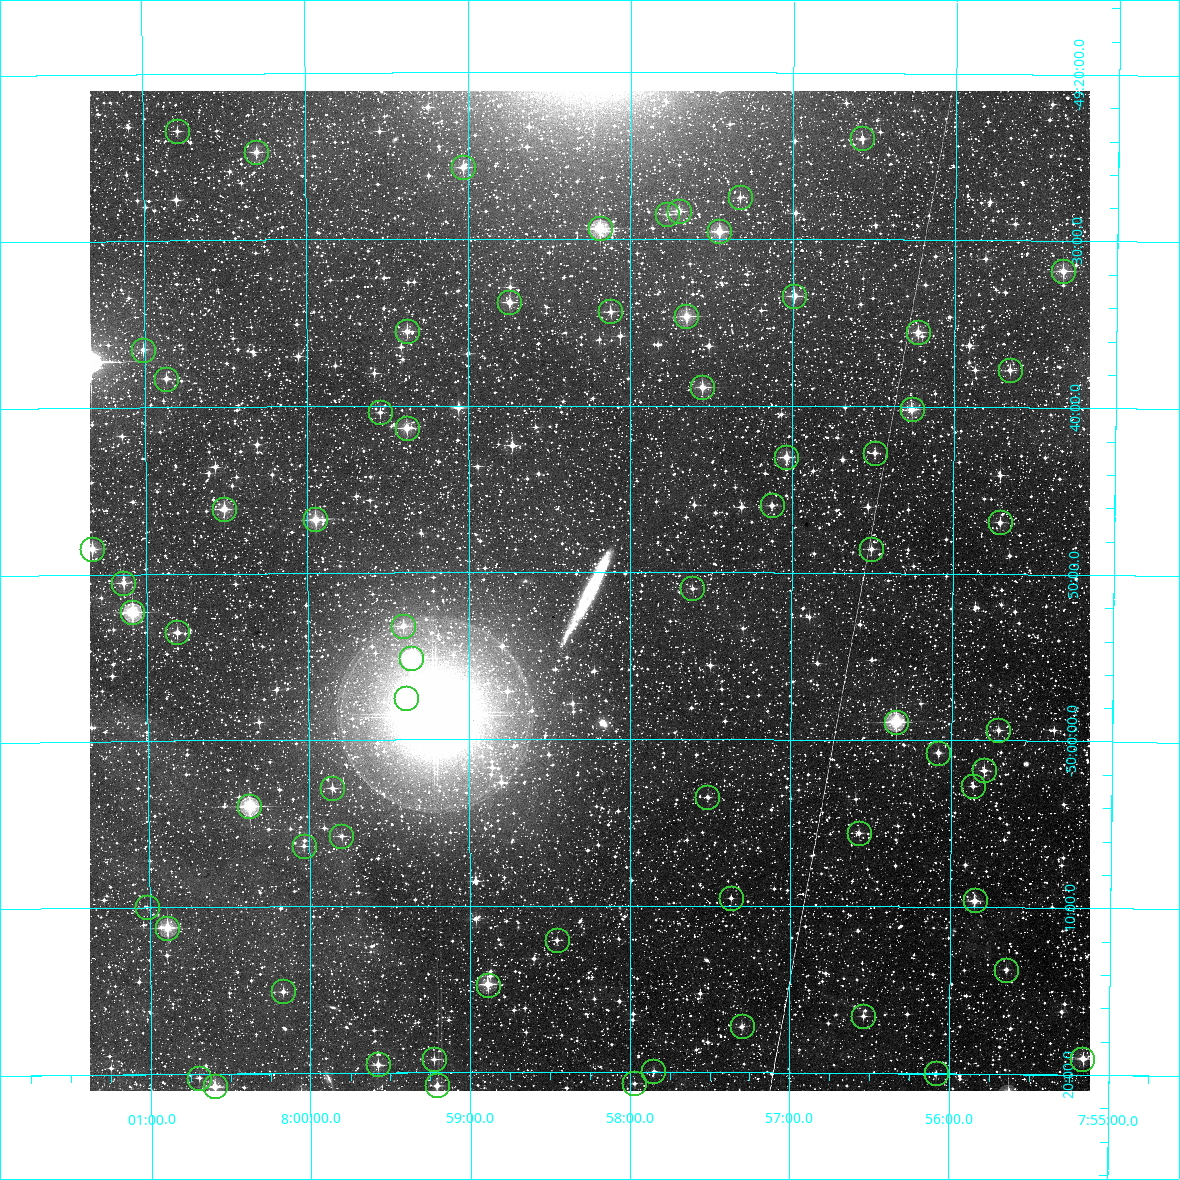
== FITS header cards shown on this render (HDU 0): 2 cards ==
NAXIS1  =                 1000 / Width of image
NAXIS2  =                 1000 / Height of image

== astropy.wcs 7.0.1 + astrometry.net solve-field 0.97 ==
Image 1000 x 1000 px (HDU 0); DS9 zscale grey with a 90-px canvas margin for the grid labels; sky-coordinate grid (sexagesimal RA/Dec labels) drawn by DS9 from the SOLVED WCS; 68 Tycho-2 reference stars matched to detected sources circled (green)
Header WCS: RA---TAN/DEC--TAN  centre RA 07:58:15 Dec -49:51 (119.56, -49.85 deg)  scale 3.6 arcsec/px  FOV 60.0' x 60.0'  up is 0 deg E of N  parity normal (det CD < 0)
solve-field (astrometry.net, Tycho-2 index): VERIFIED the header's WCS against the Tycho-2 star catalogue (verified at 2 index scales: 29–68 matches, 0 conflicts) and refined it, rather than solving blind
Solved WCS: RA---TAN-SIP/DEC--TAN-SIP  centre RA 07:58:15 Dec -49:51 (119.56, -49.85 deg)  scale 3.6 arcsec/px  FOV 60.0' x 60.0'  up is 0 deg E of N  parity normal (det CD < 0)
The solver's refit moves the header's centre by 1.2 arcsec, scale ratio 1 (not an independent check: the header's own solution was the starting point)
Tycho-2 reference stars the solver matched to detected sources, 68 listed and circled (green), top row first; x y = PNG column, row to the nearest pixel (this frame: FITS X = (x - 90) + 1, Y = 1000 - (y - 91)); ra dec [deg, ICRS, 3 dp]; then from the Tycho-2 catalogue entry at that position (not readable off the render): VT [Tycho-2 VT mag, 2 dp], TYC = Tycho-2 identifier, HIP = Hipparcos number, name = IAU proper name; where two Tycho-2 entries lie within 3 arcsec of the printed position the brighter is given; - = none
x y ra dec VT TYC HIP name
177 131 120.197 -49.390 11.31 8143-2800-1 - -
862 138 119.144 -49.399 10.75 8143-2116-1 - -
256 152 120.075 -49.412 10.18 8143-2258-1 - -
463 167 119.757 -49.428 10.75 8143-2821-1 - -
740 197 119.331 -49.458 11.40 8143-2538-1 - -
679 211 119.426 -49.472 10.85 8143-2444-1 - -
667 214 119.443 -49.475 10.82 8143-3081-1 - -
600 228 119.547 -49.490 9.19 8143-2691-1 - -
719 231 119.363 -49.492 9.90 8143-2642-1 - -
1063 271 118.833 -49.530 10.21 8143-2779-1 - -
794 296 119.248 -49.557 9.91 8143-1854-1 - -
509 302 119.686 -49.563 10.81 8143-2438-1 - -
610 311 119.531 -49.573 10.60 8143-2539-1 - -
686 316 119.414 -49.577 10.06 8143-3147-1 - -
407 331 119.845 -49.592 10.61 8143-3089-1 - -
918 332 119.057 -49.592 10.33 8143-2606-1 - -
143 350 120.252 -49.609 11.02 8143-3156-1 - -
1010 370 118.914 -49.629 11.02 8143-2738-1 - -
166 379 120.217 -49.638 10.81 8143-2352-1 - -
702 387 119.389 -49.648 9.66 8143-2670-1 - -
912 409 119.065 -49.669 9.76 8143-2941-1 - -
380 412 119.887 -49.673 11.08 8143-2480-1 - -
407 428 119.846 -49.689 10.16 8143-2577-1 - -
875 453 119.122 -49.713 10.80 8143-2810-1 - -
786 457 119.259 -49.718 9.58 8143-2682-1 - -
772 505 119.281 -49.766 11.08 8143-2907-1 - -
224 509 120.129 -49.769 9.49 8143-2926-1 - -
315 519 119.987 -49.780 9.87 8143-3016-1 - -
1000 522 118.928 -49.782 10.77 8143-2996-1 - -
92 549 120.334 -49.807 9.46 8143-3118-1 - -
871 549 119.127 -49.809 10.91 8143-3175-1 - -
123 583 120.286 -49.842 10.60 8143-3215-1 - -
692 588 119.403 -49.849 11.57 8143-3236-1 - -
132 612 120.272 -49.871 8.88 8143-559-1 - -
403 626 119.852 -49.887 11.14 8143-1381-1 - -
177 632 120.203 -49.892 10.84 8143-1306-1 - -
411 658 119.840 -49.919 9.38 8143-1117-1 - -
406 698 119.848 -49.958 10.99 8143-1189-1 - -
896 722 119.087 -49.982 8.12 8143-1629-1 38787 -
998 730 118.927 -49.989 10.95 8143-766-1 - -
938 753 119.020 -50.012 11.16 8143-1375-1 - -
984 770 118.949 -50.030 10.35 8143-289-1 - -
973 786 118.966 -50.045 11.26 8143-25-1 - -
332 788 119.964 -50.049 11.18 8143-1971-1 - -
707 797 119.379 -50.058 12.09 8143-2201-1 - -
249 806 120.093 -50.066 8.25 8143-1195-1 - -
859 833 119.144 -50.093 11.31 8143-2293-1 - -
341 836 119.950 -50.096 11.09 8143-823-1 - -
304 846 120.009 -50.106 11.28 8143-931-1 - -
731 898 119.343 -50.159 11.73 8143-2449-1 - -
975 900 118.962 -50.160 10.22 8143-1751-1 - -
147 907 120.254 -50.166 12.47 8143-1141-1 - -
167 928 120.222 -50.187 9.31 8143-907-1 - -
557 940 119.615 -50.201 11.43 8143-1741-1 - -
1006 970 118.912 -50.229 11.01 8143-103-1 - -
488 985 119.722 -50.246 9.62 8143-1787-1 - -
283 991 120.042 -50.252 11.62 8143-1623-1 - -
863 1016 119.135 -50.276 11.94 8143-2213-1 - -
742 1026 119.325 -50.287 11.39 8143-265-1 - -
434 1059 119.807 -50.320 11.23 8143-2307-1 - -
1082 1059 118.791 -50.317 10.12 8143-1947-1 - -
378 1064 119.894 -50.325 11.12 8143-628-1 - -
653 1071 119.463 -50.333 11.98 8143-2309-1 - -
936 1073 119.021 -50.333 11.01 8143-1402-1 - -
199 1078 120.175 -50.337 11.90 8143-1857-1 - -
634 1083 119.493 -50.344 11.82 8143-2001-1 - -
437 1085 119.803 -50.346 11.07 8143-1462-1 - -
215 1086 120.150 -50.346 10.10 8143-220-1 - -